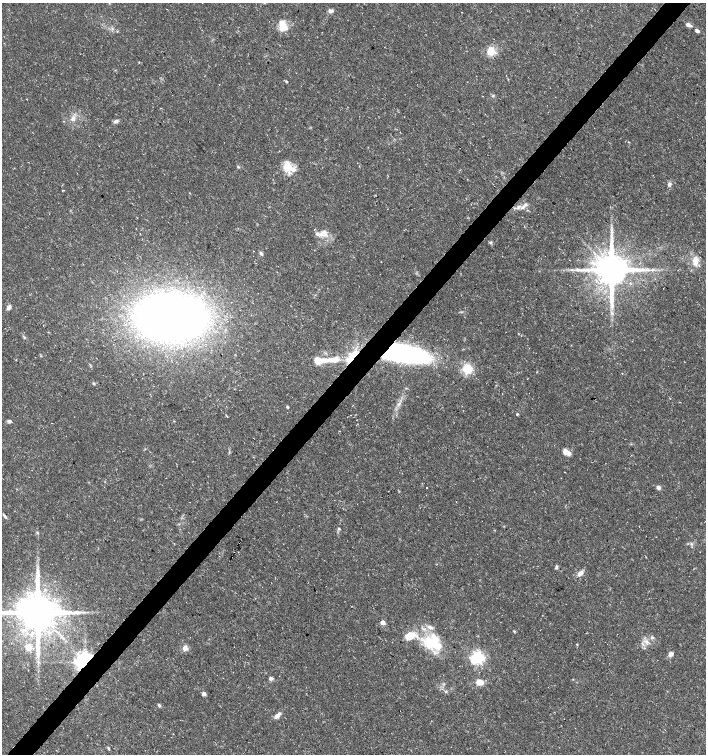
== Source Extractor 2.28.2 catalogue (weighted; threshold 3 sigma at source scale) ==
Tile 7 of 4 x 4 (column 3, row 2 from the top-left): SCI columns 2982-4389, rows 3018-4521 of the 6027 x 6026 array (HDU 1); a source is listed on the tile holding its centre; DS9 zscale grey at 2 x 2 block average (1 PNG px = mean of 2 x 2 image px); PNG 708 x 756 px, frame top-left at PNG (2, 3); no overlay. Shown black and unused: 4% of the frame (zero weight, under 3 of 5 exposures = <1% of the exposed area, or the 3 px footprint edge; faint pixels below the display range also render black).
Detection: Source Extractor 2.28.2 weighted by HDU 2 'WHT'; one run over the whole footprint, this tile lists its part. Background 0.0133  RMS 0.0019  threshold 0.00841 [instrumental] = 3 sigma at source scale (4.5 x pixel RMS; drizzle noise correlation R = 1.50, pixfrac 1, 0.0396/0.0396 arcsec/px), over >= 5 px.
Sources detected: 75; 1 long thin detection or spike segment (spike, bleed or trail) — not listed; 8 inside a brighter listed object's ellipse — not listed separately; the other 66 listed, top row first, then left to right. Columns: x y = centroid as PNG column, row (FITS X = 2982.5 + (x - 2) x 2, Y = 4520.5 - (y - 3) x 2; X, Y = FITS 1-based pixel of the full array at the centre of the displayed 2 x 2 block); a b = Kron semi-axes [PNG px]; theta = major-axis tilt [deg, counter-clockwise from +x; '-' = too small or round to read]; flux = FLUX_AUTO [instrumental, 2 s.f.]
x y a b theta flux
331 11 6 4 -2 1.3
688 25 6 4 -33 1.8
283 26 15 9 -71 5.4
112 28 4 3 - 0.66
697 31 4 3 - 1.7
491 51 11 10 - 5.3
286 82 3 3 - 0.54
482 96 2 2 - 0.15
493 96 4 3 - 0.49
73 119 9 6 89 2.2
116 121 7 4 14 1.1
238 167 4 3 - 0.43
288 167 15 9 -39 6
669 184 5 5 - 1.2
62 190 3 2 - 0.24
189 193 3 2 - 0.18
523 207 10 4 31 2
612 232 4 2 - 0.58
325 233 11 7 -52 3.4
491 242 4 4 - 0.65
261 253 5 4 - 0.85
695 261 14 7 -89 4.5
612 270 8 8 - 1400
648 270 5 3 - 0.94
9 308 7 4 55 1.5
171 317 36 24 -1 500
24 337 5 2 - 0.49
404 354 36 12 -8 140
41 356 3 2 - 0.26
352 357 19 7 50 10
332 360 21 7 2 7.8
467 369 4 4 - 23
94 384 4 3 - 0.49
399 404 7 3 45 1.1
287 407 3 2 - 0.58
517 414 3 2 - 0.54
227 417 3 2 - 0.42
9 421 5 4 - 1
566 452 11 6 -37 2.7
658 487 5 4 - 1.4
427 488 2 2 - 0.58
5 516 6 3 -53 0.8
339 529 4 3 - 0.56
37 533 4 2 - 0.42
556 567 5 4 - 0.79
580 573 8 5 38 2.2
37 612 10 9 - 1900
383 622 3 3 - 4.4
514 631 4 2 - 0.37
652 637 4 3 - 0.78
647 641 5 4 - 1.3
432 643 26 18 -24 19
642 644 7 2 -45 0.63
577 645 3 2 - 0.25
28 647 8 7 - 4.3
185 648 8 6 68 2
671 654 6 5 - 1.7
477 657 4 4 - 120
84 662 4 4 - 370
271 678 5 4 - 1
480 682 7 5 1 4.7
446 691 4 3 - 0.48
204 694 3 3 - 2.6
159 705 4 3 - 0.78
277 716 6 4 35 2.1
109 748 5 3 - 0.55
Overlapping masked pixels (flux is a lower limit): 3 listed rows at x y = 404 354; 352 357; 84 662
Isophote crosses this tile's border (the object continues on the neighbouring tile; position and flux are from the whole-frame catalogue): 1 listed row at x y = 37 612
Diffuse or blended objects may show on this block-average render without a row.